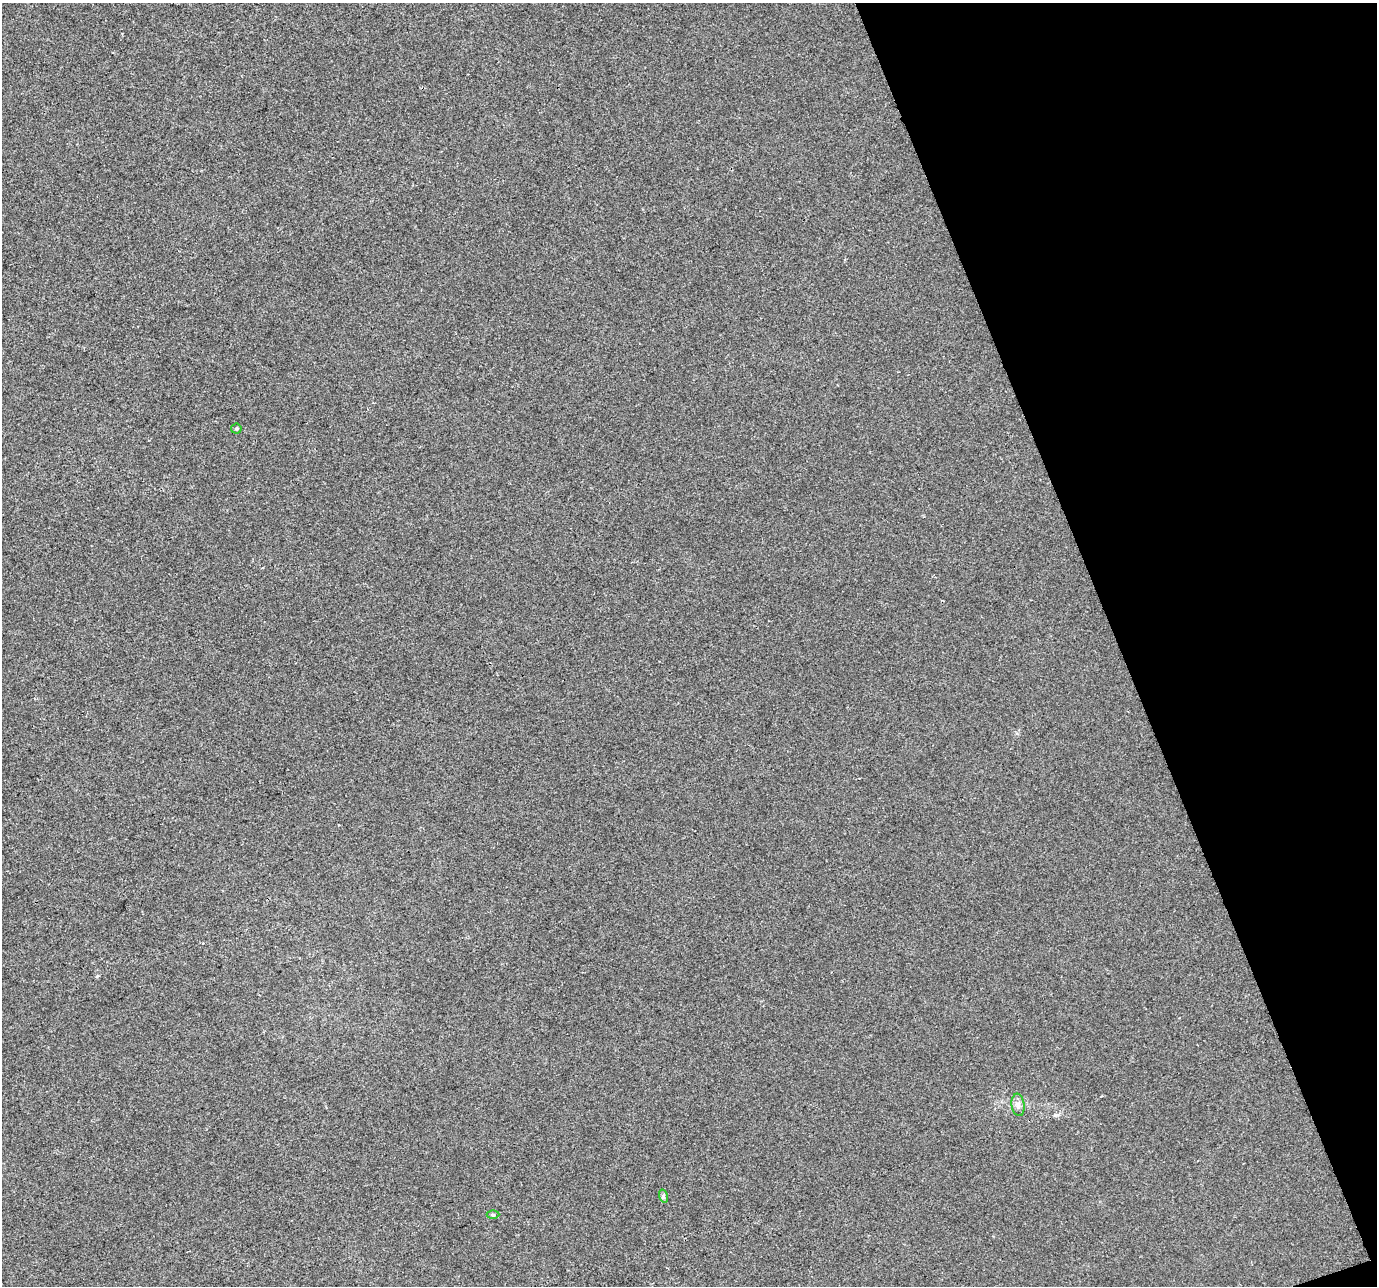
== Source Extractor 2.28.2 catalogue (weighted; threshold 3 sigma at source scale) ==
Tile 12 of 4 x 4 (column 4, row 3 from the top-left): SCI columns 4127-5501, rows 1414-2697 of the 5501 x 5340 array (HDU 1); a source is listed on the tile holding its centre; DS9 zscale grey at full resolution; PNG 1379 x 1288 px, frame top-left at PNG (2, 3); each listed source drawn as its Kron ellipse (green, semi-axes under 4 px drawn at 4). Shown black and unused: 19% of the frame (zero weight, under 2 of 3 exposures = <1% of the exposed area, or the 3 px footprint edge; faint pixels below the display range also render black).
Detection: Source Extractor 2.28.2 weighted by HDU 2 'WHT'; one run over the whole footprint, this tile lists its part. Background -1.26e-04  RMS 0.0056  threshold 0.0253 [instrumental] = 3 sigma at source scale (4.5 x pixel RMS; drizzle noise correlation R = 1.50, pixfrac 1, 0.0396/0.0396 arcsec/px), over >= 5 px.
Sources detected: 6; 2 cosmic-ray / hot-pixel residue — neither listed nor drawn; the other 4 listed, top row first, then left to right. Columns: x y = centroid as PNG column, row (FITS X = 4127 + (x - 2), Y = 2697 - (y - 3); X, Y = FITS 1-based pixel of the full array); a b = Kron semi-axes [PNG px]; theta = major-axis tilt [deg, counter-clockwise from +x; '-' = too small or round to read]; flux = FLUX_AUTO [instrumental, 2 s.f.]
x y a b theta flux
236 429 5 5 - 0.86
1018 1105 11 6 -83 2.3
663 1196 7 4 -73 0.93
493 1215 6 4 0 0.84